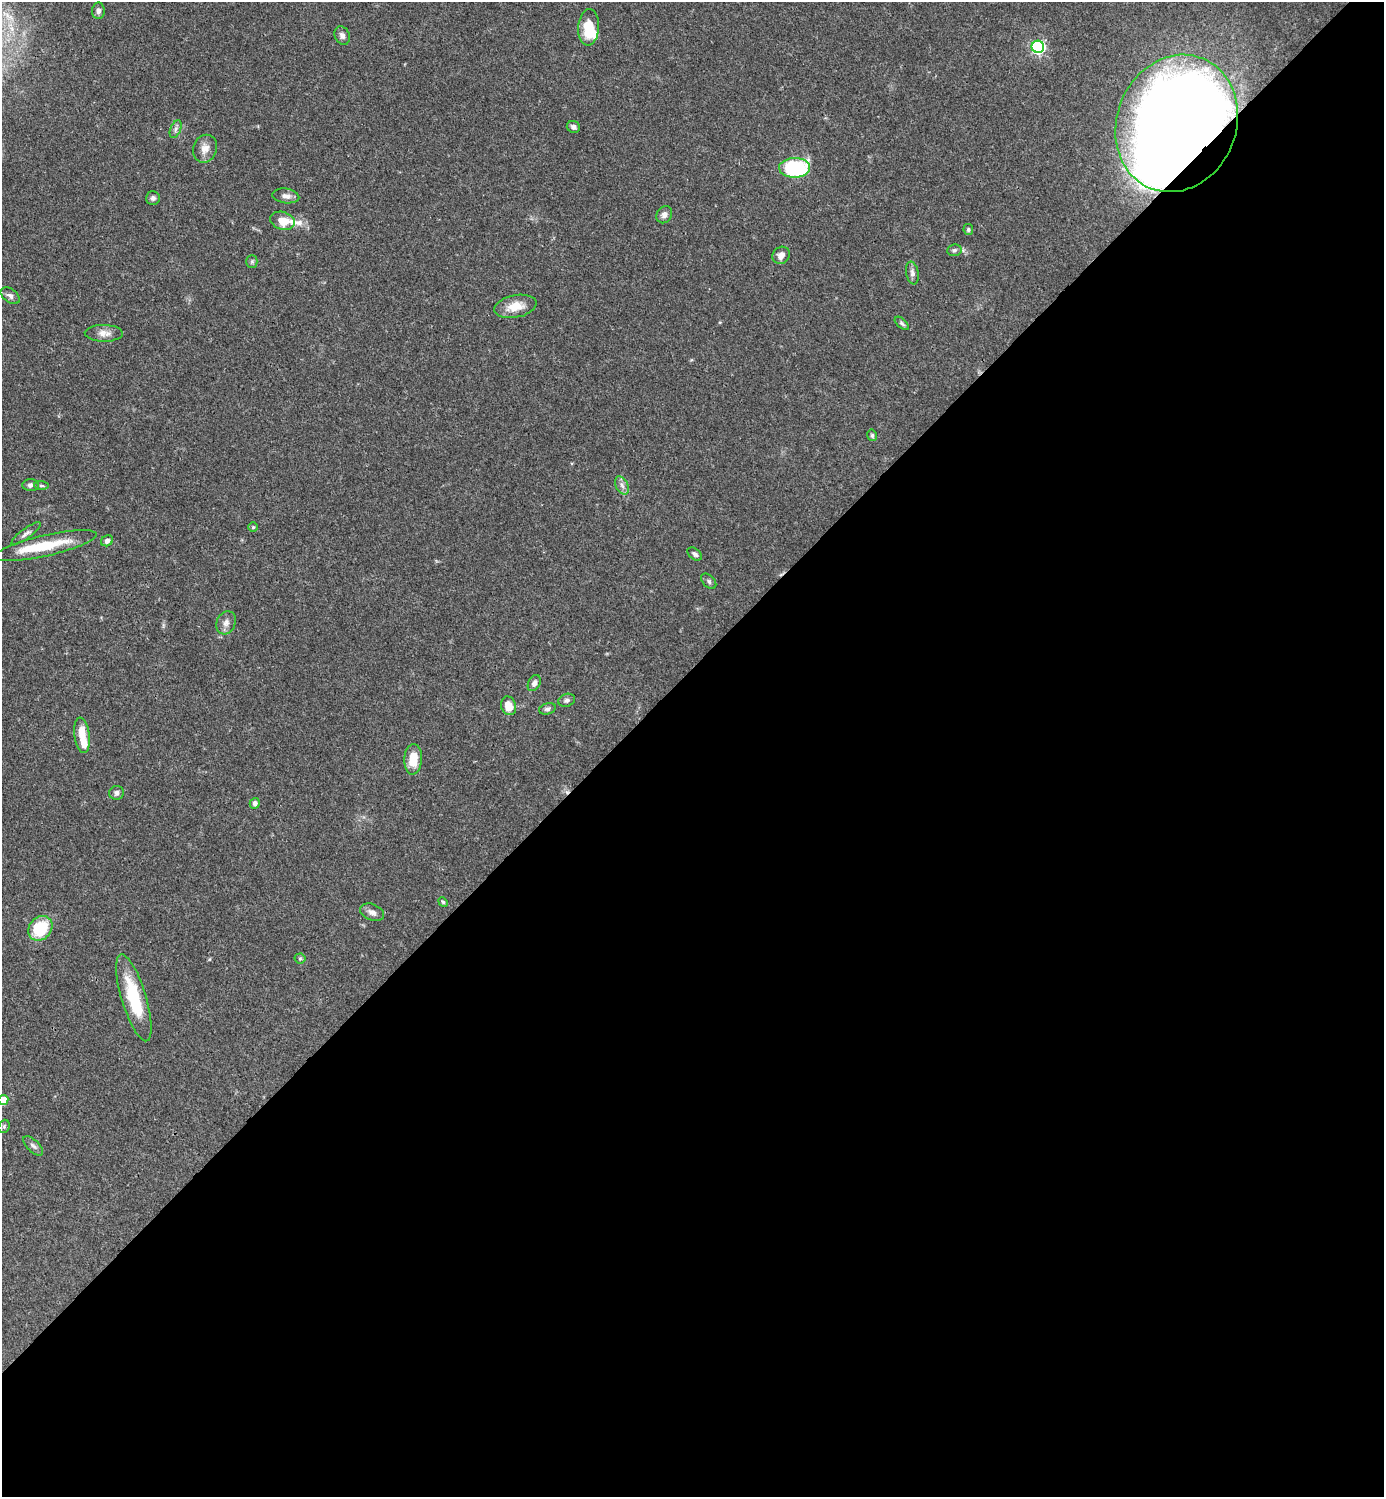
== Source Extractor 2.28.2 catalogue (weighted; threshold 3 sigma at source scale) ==
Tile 15 of 4 x 4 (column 3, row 4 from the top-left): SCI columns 3062-4443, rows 1-1495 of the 5981 x 5982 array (HDU 1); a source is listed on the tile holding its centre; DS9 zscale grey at full resolution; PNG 1386 x 1499 px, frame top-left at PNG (2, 2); each listed source drawn as its Kron ellipse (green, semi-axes under 4 px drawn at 4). Shown black and unused: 55% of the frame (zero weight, under 3 of 4 exposures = <1% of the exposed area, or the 3 px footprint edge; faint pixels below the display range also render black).
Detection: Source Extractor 2.28.2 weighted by HDU 2 'WHT'; one run over the whole footprint, this tile lists its part. Background 0.0388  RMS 0.0027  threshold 0.012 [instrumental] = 3 sigma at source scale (4.5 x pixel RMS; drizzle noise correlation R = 1.50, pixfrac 1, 0.05/0.05 arcsec/px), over >= 5 px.
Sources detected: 56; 2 inside a brighter object's white glare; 2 cosmic-ray / hot-pixel residue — neither listed nor drawn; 3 inside a brighter listed object's ellipse — not listed separately; the other 49 listed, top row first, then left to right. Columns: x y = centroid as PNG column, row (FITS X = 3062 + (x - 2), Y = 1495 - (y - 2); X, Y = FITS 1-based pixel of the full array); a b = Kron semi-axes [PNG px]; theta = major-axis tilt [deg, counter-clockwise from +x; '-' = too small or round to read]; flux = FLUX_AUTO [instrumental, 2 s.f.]
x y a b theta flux
98 11 8 6 89 1.2
589 27 18 10 85 6.6
342 36 9 7 -65 1.1
1038 47 6 6 - 51
1177 123 70 59 68 470
573 127 7 6 - 0.88
176 129 9 5 68 0.78
205 149 14 12 69 2.3
795 168 15 10 1 26
286 196 13 7 -8 1.4
153 198 7 6 - 0.76
664 215 9 7 56 1.3
283 221 12 8 -17 3.9
968 230 5 5 - 0.44
954 250 7 6 - 0.69
781 255 9 8 - 1.7
252 261 6 5 - 0.47
912 273 11 6 -80 1
10 296 11 6 -37 1
515 306 21 11 12 4.3
902 323 9 4 -41 0.56
104 333 19 8 -1 2.1
872 435 6 4 -76 0.47
31 485 8 6 5 1.1
622 485 10 6 -62 1.1
41 486 7 3 -1 0.42
253 527 5 5 - 0.39
26 534 18 5 36 1.1
107 541 6 5 - 0.93
46 546 52 10 13 11
695 554 8 5 -38 0.81
709 581 9 5 -47 0.68
226 623 12 9 64 1.6
534 683 8 6 63 1.1
567 700 8 6 19 0.85
509 706 9 7 -71 3.5
547 709 8 5 15 0.7
82 735 18 7 -83 4.3
413 759 15 9 86 5
117 793 7 7 - 0.93
255 803 5 5 - 0.84
443 902 5 4 - 0.4
372 912 13 8 -23 1.4
40 928 13 11 49 11
300 958 5 5 - 0.37
134 998 45 12 -73 14
3 1100 5 5 - 6
4 1126 7 5 68 0.48
33 1146 12 5 -44 0.88
Overlapping masked pixels (flux is a lower limit): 1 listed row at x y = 1177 123
Isophote crosses this tile's border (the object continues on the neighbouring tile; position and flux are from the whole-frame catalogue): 1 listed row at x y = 3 1100